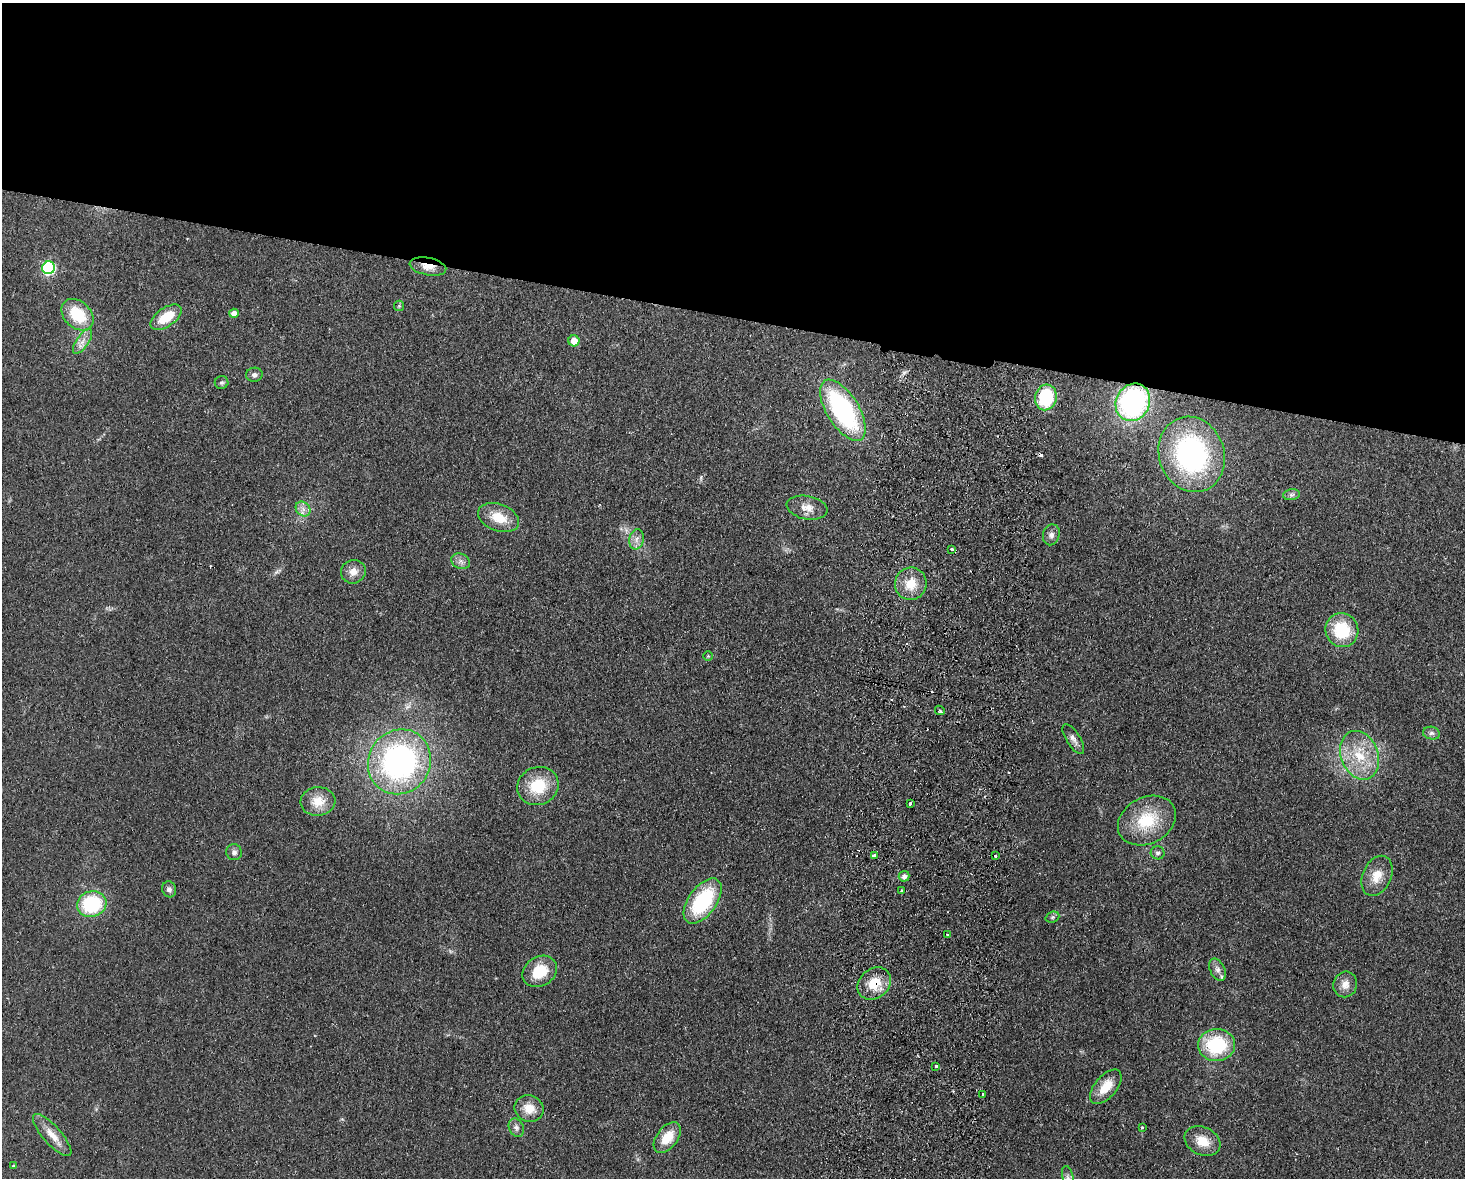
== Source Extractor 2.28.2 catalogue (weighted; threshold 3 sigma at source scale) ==
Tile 2 of 3 x 4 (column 2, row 1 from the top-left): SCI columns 1632-3094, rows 3538-4713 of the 4838 x 4724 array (HDU 1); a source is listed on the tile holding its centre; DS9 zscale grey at full resolution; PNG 1467 x 1180 px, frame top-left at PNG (2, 3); each listed source drawn as its Kron ellipse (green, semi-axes under 4 px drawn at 4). Shown black and unused: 27% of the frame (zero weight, under 2 of 3 exposures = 3% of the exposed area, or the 3 px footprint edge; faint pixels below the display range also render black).
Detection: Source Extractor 2.28.2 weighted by HDU 2 'WHT'; one run over the whole footprint, this tile lists its part. Background 0.0998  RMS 0.0086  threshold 0.0385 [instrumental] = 3 sigma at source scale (4.5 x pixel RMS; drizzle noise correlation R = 1.50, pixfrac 1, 0.05/0.05 arcsec/px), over >= 5 px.
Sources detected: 71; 7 cosmic-ray / hot-pixel residue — neither listed nor drawn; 1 inside a brighter listed object's ellipse — not listed separately; the other 63 listed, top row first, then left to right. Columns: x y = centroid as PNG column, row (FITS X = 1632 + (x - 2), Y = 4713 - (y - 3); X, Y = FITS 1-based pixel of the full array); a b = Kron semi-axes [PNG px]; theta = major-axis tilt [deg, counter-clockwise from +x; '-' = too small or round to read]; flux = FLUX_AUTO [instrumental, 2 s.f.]
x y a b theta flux
428 266 18 8 -11 9.9
49 268 6 6 - 110
399 306 5 5 - 1.2
234 313 5 4 - 5.8
77 315 18 13 -43 32
166 317 18 9 34 22
83 341 14 6 56 5.4
574 341 5 5 - 11
254 375 8 7 - 3.1
222 382 7 6 - 1.8
1046 397 13 11 77 48
1133 402 19 16 61 120
843 410 34 16 -58 120
1192 454 38 32 -71 160
1291 495 8 5 7 2.3
807 508 20 11 -10 9.7
303 509 8 6 -47 4
499 518 21 13 -20 18
1051 535 10 8 75 4.1
636 539 10 7 76 4.4
951 549 3 3 - 4.4
461 561 10 7 -25 3.8
353 572 12 11 - 7.7
911 584 16 16 - 17
1342 630 17 16 - 37
708 656 5 4 - 1.1
940 710 5 3 - 1.2
1431 733 8 6 -13 2.7
1073 739 17 7 -58 4.5
1360 755 25 18 -69 31
399 762 33 31 58 220
538 786 21 19 22 30
318 801 17 14 6 15
910 803 3 3 - 2
1147 820 30 23 27 39
234 852 8 7 - 2.9
1158 853 7 6 - 2.3
874 856 4 3 - 1.9
995 856 3 3 - 6.5
904 876 5 5 - 3.8
1377 876 21 14 66 14
169 889 8 7 - 2.8
901 891 3 2 - 1.2
703 901 26 14 54 68
92 904 15 12 17 59
1052 917 7 5 21 1.7
947 935 4 3 - 0.95
1217 970 12 7 -64 4.1
540 971 18 14 33 25
874 984 18 14 40 20
1345 984 13 12 - 7.6
1217 1045 18 16 3 57
936 1066 4 3 - 2.9
1106 1087 20 11 50 16
983 1095 3 2 - 1.9
529 1108 15 13 -22 13
516 1128 9 7 -64 3.4
1142 1128 4 3 - 0.65
52 1135 27 9 -48 12
667 1138 18 10 53 18
1202 1141 19 14 -26 15
13 1166 3 3 - 0.99
1068 1177 11 5 -78 2.9
Overlapping masked pixels (flux is a lower limit): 3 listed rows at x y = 428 266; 1046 397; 874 984
Isophote crosses this tile's border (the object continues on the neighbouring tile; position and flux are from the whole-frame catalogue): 1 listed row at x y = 1068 1177